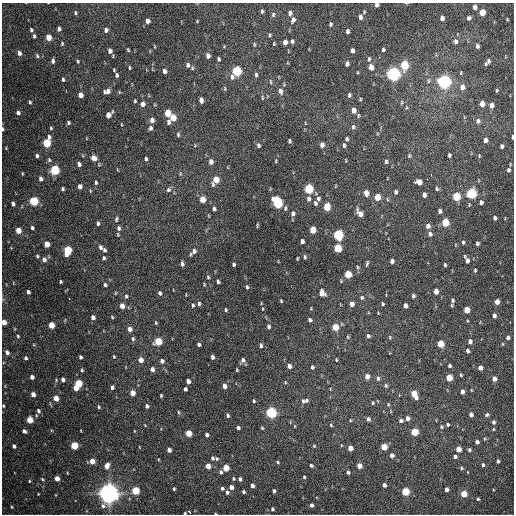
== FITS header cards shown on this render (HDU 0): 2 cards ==
NAXIS1  =                  512 / Axis length
NAXIS2  =                  512 / Axis length

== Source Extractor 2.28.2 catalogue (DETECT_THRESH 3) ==
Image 512 x 512 px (HDU 0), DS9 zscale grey, 1 PNG px = 1 image px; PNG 516 x 516 px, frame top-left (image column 1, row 512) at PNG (2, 3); no overlay
Background 1370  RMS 37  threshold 112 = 3 sigma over >= 5 px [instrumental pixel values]
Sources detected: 359; all 359 listed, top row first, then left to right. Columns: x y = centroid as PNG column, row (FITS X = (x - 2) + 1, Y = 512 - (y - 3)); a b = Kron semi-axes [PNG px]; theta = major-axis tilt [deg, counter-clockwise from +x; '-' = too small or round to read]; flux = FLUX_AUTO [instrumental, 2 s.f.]
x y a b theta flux
406 3 4 2 - 1.7e+03
377 5 4 4 - 8.1e+03
475 7 5 4 - 1.2e+04
262 11 5 3 - 3.8e+03
364 12 5 3 - 2.8e+03
482 12 5 4 - 4.5e+04
75 13 5 4 - 3.3e+03
290 13 5 5 - 8.0e+03
273 15 7 5 87 4.8e+03
360 17 5 4 - 7.2e+03
442 18 5 4 - 1.1e+04
469 18 4 4 - 5.1e+03
507 19 3 2 - 2.0e+03
293 20 8 5 68 8.5e+03
148 21 5 4 - 1.0e+04
197 21 3 3 - 1.9e+03
331 24 4 3 - 3.7e+03
59 29 5 4 - 6.8e+03
31 30 4 3 - 4.6e+03
106 30 5 4 - 8.1e+03
347 31 4 3 - 5.7e+03
269 35 5 4 - 3.1e+03
34 36 5 3 - 4.4e+03
48 37 5 4 - 3.2e+04
292 41 5 4 - 5.3e+03
456 41 7 5 87 7.1e+03
285 42 5 4 - 1.4e+04
62 44 5 4 - 2.9e+03
254 44 5 4 - 2.9e+03
274 44 4 3 - 2.3e+03
477 46 4 3 - 5.9e+03
383 49 4 3 - 4.3e+03
128 50 3 3 - 2.7e+03
352 50 5 4 - 7.7e+03
110 51 6 5 - 9.8e+03
19 53 6 4 -76 8.5e+03
37 56 6 4 -73 4.0e+03
208 56 5 4 - 1.0e+04
218 59 4 3 - 4.7e+03
369 59 6 3 84 4.3e+03
53 61 5 4 - 6.2e+03
78 61 4 3 - 2.8e+03
487 62 7 4 49 7.5e+03
347 64 5 4 - 6.7e+03
188 65 6 5 - 6.4e+03
404 65 6 5 - 1.2e+05
371 67 6 5 - 1.6e+04
129 68 5 3 - 2.5e+03
192 68 5 4 - 3.1e+03
114 70 3 2 - 2.3e+03
164 71 4 4 - 9.0e+03
237 71 6 5 - 1.9e+05
393 74 6 5 - 7.6e+05
117 75 5 4 - 5.1e+03
256 75 6 4 -89 4.5e+03
232 77 7 5 -81 8.0e+03
63 79 4 3 - 4.3e+03
271 82 7 3 -89 2.8e+03
444 82 6 5 - 7.6e+05
462 87 6 5 - 1.5e+04
497 90 4 3 - 2.6e+03
107 91 8 5 10 1.2e+04
280 91 8 5 -75 9.3e+03
80 95 5 4 - 1.6e+04
349 95 5 4 - 4.9e+03
262 98 5 3 - 2.6e+03
360 99 3 3 - 2.6e+03
201 100 5 4 - 1.1e+04
135 101 4 3 - 2.9e+03
30 102 5 3 - 3.0e+03
401 102 7 3 81 2.9e+03
143 104 5 5 - 1.1e+04
482 104 5 4 - 2.1e+04
491 105 5 4 - 1.2e+04
406 107 5 3 - 2.5e+03
353 110 5 4 - 1.7e+04
18 113 5 4 - 6.6e+03
167 113 5 4 - 5.3e+04
108 115 6 4 51 2.2e+04
358 115 6 4 88 3.3e+03
173 117 5 5 - 3.5e+04
152 120 5 4 - 1.2e+04
478 121 7 6 - 6.8e+03
169 122 6 4 87 6.8e+03
68 123 4 3 - 4.0e+03
121 124 4 2 - 1.6e+03
353 127 6 4 89 5.6e+03
51 128 3 3 - 2.9e+03
150 128 5 4 - 6.5e+03
3 129 5 3 - 3.6e+03
178 134 6 4 -89 4.2e+03
512 137 4 2 - 3.1e+03
347 139 4 3 - 4.0e+03
485 140 4 4 - 1.0e+04
289 141 4 3 - 3.9e+03
47 143 7 5 74 1.1e+05
195 145 6 3 20 2.9e+03
258 145 5 4 - 5.0e+03
322 145 5 4 - 1.1e+04
344 145 5 3 - 4.4e+03
501 146 4 3 - 5.3e+03
449 155 4 3 - 4.4e+03
37 156 4 3 - 5.4e+03
409 156 6 4 76 3.2e+03
479 156 6 3 -83 2.4e+03
94 158 6 5 - 1.8e+04
146 159 4 3 - 4.1e+03
49 160 5 5 - 4.0e+03
276 161 6 3 82 2.5e+03
386 161 5 3 - 4.3e+03
211 162 6 5 - 1.3e+04
79 164 4 4 - 7.5e+03
55 170 5 5 - 1.7e+05
508 170 4 4 - 5.5e+03
22 173 4 3 - 2.2e+03
180 174 5 4 - 2.5e+03
431 175 3 2 - 5.1e+03
40 179 5 4 - 7.6e+03
427 179 2 2 - 4.9e+03
216 180 8 5 63 3.5e+04
96 182 5 4 - 4.2e+03
415 182 3 2 - 5.4e+03
419 182 5 5 - 1.9e+04
80 186 5 4 - 1.1e+04
460 186 3 2 - 2.7e+03
62 189 4 3 - 4.0e+03
309 189 5 5 - 1.6e+05
437 189 5 4 - 3.9e+03
168 190 7 6 - 6.3e+03
90 191 5 3 - 2.1e+03
395 192 5 4 - 6.0e+03
366 193 5 4 - 2.0e+04
471 193 6 5 - 2.4e+05
424 195 5 4 - 8.0e+03
456 196 5 5 - 1.0e+05
377 197 5 4 - 4.0e+04
202 199 5 4 - 3.3e+04
308 199 7 5 -88 7.0e+03
318 199 5 5 - 5.1e+03
387 199 5 3 - 2.2e+03
34 201 5 5 - 1.4e+05
481 202 5 5 - 6.9e+03
278 203 7 5 -68 2.3e+05
315 203 6 4 -82 4.8e+03
13 204 4 3 - 6.9e+03
327 207 5 4 - 6.4e+04
285 208 7 4 89 4.3e+03
214 209 5 4 - 5.2e+03
440 211 5 4 - 6.3e+03
360 213 8 5 -53 1.6e+04
293 214 6 5 - 7.6e+03
209 216 5 3 - 2.1e+03
495 218 5 4 - 6.0e+03
505 218 3 2 - 1.7e+03
116 219 7 4 74 4.3e+03
445 222 5 4 - 7.0e+04
98 223 4 3 - 4.8e+03
257 225 6 3 82 2.5e+03
428 226 6 5 - 1.0e+04
32 228 4 3 - 4.4e+03
119 228 6 5 - 7.0e+03
18 230 5 4 - 3.0e+04
313 230 5 4 - 4.2e+04
430 234 6 5 - 7.5e+03
338 235 6 5 - 2.4e+05
302 241 4 4 - 8.1e+03
463 242 5 4 - 3.7e+03
477 243 4 3 - 5.9e+03
47 244 5 4 - 3.0e+04
100 247 5 4 - 6.4e+03
338 248 5 5 - 9.9e+04
68 250 6 5 - 1.0e+05
104 250 5 4 - 5.2e+03
194 251 6 6 - 8.0e+03
190 254 5 3 - 2.8e+03
37 256 4 4 - 3.3e+03
305 257 5 3 - 3.9e+03
477 257 3 3 - 2.9e+03
104 258 5 3 - 3.9e+03
297 258 4 2 - 2.2e+03
44 260 6 5 - 9.5e+03
392 261 4 4 - 7.9e+03
467 261 6 5 - 1.1e+04
367 263 7 3 76 3.8e+03
182 264 6 3 -81 6.3e+03
233 264 4 3 - 4.2e+03
445 265 4 3 - 3.7e+03
357 267 5 3 - 3.3e+03
475 270 4 3 - 3.1e+03
348 274 5 4 - 7.4e+04
208 277 5 4 - 3.1e+03
61 282 3 2 - 3.3e+03
218 282 4 3 - 4.4e+03
105 285 5 4 - 4.3e+03
204 285 3 3 - 2.2e+03
247 287 5 3 - 4.2e+03
436 291 5 4 - 1.9e+04
28 292 4 3 - 5.5e+03
115 293 5 3 - 2.1e+03
160 293 5 4 - 5.6e+03
322 293 6 5 - 2.1e+04
126 296 6 4 87 4.0e+03
413 296 4 3 - 4.9e+03
362 298 5 5 - 4.2e+03
69 299 3 2 - 6.4e+03
452 300 7 5 -84 6.0e+03
281 301 3 3 - 2.6e+03
497 302 4 4 - 2.0e+04
199 303 6 4 -89 4.4e+03
352 304 5 4 - 1.2e+04
382 304 4 3 - 3.3e+03
193 305 6 5 - 4.3e+03
122 306 5 4 - 1.9e+04
405 306 4 4 - 9.3e+03
263 309 4 3 - 1.6e+03
226 310 4 3 - 2.8e+03
467 310 5 4 - 3.6e+04
494 316 4 3 - 8.0e+03
93 317 4 4 - 1.0e+04
112 317 4 3 - 2.4e+03
310 320 4 4 - 5.9e+03
4 322 4 4 - 2.0e+04
510 322 3 2 - 4.0e+03
156 323 5 4 - 2.8e+03
51 325 5 4 - 4.2e+04
268 326 5 4 - 5.8e+03
335 327 5 4 - 4.8e+04
129 329 5 4 - 1.5e+04
18 336 4 3 - 2.6e+03
368 336 5 4 - 5.0e+03
390 337 5 4 - 2.8e+03
508 338 5 4 - 7.4e+03
133 339 6 4 -76 4.3e+03
158 341 5 5 - 8.1e+04
470 341 5 4 - 1.0e+04
199 344 4 3 - 6.0e+03
440 344 5 4 - 6.1e+04
261 345 5 4 - 4.7e+03
467 351 4 4 - 6.0e+03
7 352 6 4 -60 7.7e+03
114 356 4 3 - 2.5e+03
80 357 4 3 - 4.9e+03
212 357 4 3 - 6.7e+03
26 358 4 3 - 5.4e+03
141 360 5 4 - 1.8e+04
243 360 6 5 - 8.4e+03
336 360 3 2 - 2.2e+03
162 361 5 4 - 7.8e+03
289 366 4 4 - 1.1e+04
449 366 4 3 - 5.1e+03
312 367 4 3 - 4.2e+03
480 368 4 4 - 1.3e+04
152 369 5 4 - 1.0e+04
82 370 5 4 - 2.9e+03
237 370 3 3 - 2.3e+03
461 375 4 3 - 2.5e+03
367 376 5 4 - 1.5e+04
32 377 4 4 - 9.8e+03
378 378 7 5 -90 5.6e+03
449 378 5 4 - 5.3e+04
63 379 4 4 - 7.6e+03
494 379 4 4 - 1.4e+04
188 381 4 4 - 1.2e+04
285 382 5 3 - 2.1e+03
78 383 5 4 - 8.0e+04
386 385 6 4 -88 3.7e+03
224 386 5 4 - 1.5e+04
112 387 5 4 - 4.9e+03
76 388 4 4 - 2.4e+04
185 389 4 3 - 5.6e+03
462 391 4 4 - 9.3e+03
132 393 5 4 - 2.5e+04
33 394 4 4 - 1.4e+04
414 394 7 4 -64 4.8e+04
161 396 3 3 - 2.8e+03
56 398 4 4 - 2.7e+04
306 400 4 3 - 4.0e+03
254 401 4 3 - 3.3e+03
303 401 6 5 - 5.0e+03
373 403 4 4 - 3.1e+03
388 404 5 4 - 2.8e+03
3 406 4 3 - 2.9e+03
147 406 4 3 - 6.0e+03
99 407 5 3 - 2.9e+03
38 411 5 4 - 5.5e+03
178 412 5 3 - 2.6e+03
271 413 5 5 - 3.4e+05
471 414 4 4 - 8.3e+03
36 415 5 3 - 2.5e+03
228 415 5 4 - 4.8e+03
487 415 6 4 38 4.5e+03
407 418 5 4 - 1.1e+04
368 419 5 4 - 6.5e+03
29 420 5 4 - 4.6e+04
350 420 4 4 - 2.3e+03
401 421 6 5 - 5.1e+03
493 422 5 4 - 5.6e+03
448 424 4 4 - 3.7e+03
331 425 4 3 - 2.6e+03
295 426 5 3 - 1.8e+03
441 427 5 4 - 3.5e+03
238 428 4 3 - 6.0e+03
262 428 4 3 - 3.0e+03
493 429 4 4 - 2.3e+03
24 431 5 4 - 6.8e+03
414 432 5 4 - 7.1e+04
188 433 5 4 - 5.1e+04
207 435 4 3 - 7.3e+03
477 442 4 4 - 7.1e+03
14 446 4 4 - 7.2e+03
74 446 5 4 - 8.1e+04
314 446 4 4 - 2.6e+03
384 447 5 4 - 4.6e+04
350 448 4 4 - 1.9e+04
458 449 4 4 - 2.8e+04
169 450 4 4 - 1.2e+04
469 450 4 4 - 4.4e+03
392 455 4 4 - 1.1e+04
455 456 4 4 - 6.1e+03
212 458 5 5 - 4.9e+03
217 459 5 5 - 3.9e+03
92 461 4 4 - 2.7e+04
498 461 4 3 - 4.5e+03
278 462 4 3 - 2.7e+03
311 465 4 3 - 4.1e+03
483 465 4 3 - 3.9e+03
107 466 5 4 - 1.8e+04
208 466 4 4 - 2.2e+04
359 466 4 4 - 2.0e+04
226 468 5 4 - 4.0e+04
461 468 5 4 - 3.5e+03
221 472 5 4 - 5.3e+03
348 472 4 4 - 5.6e+03
304 477 4 3 - 3.3e+03
57 478 4 4 - 2.1e+04
42 479 5 3 - 2.6e+03
233 479 4 4 - 2.9e+03
240 479 4 3 - 6.0e+03
29 481 3 3 - 2.2e+03
252 485 4 3 - 9.6e+03
384 485 4 3 - 8.4e+03
231 487 4 4 - 1.2e+04
222 488 4 4 - 4.9e+03
174 489 4 3 - 3.2e+03
447 489 4 4 - 1.1e+04
136 490 5 4 - 8.6e+04
274 491 4 3 - 5.5e+03
405 491 5 4 - 9.5e+04
227 492 4 4 - 6.1e+03
243 492 3 3 - 4.0e+03
108 493 8 8 - 1.4e+06
38 494 3 2 - 1.5e+03
464 494 4 4 - 4.9e+04
478 499 3 3 - 2.9e+03
311 505 4 3 - 8.0e+03
12 507 4 4 - 2.5e+03
272 509 4 3 - 4.7e+03
189 512 4 3 - 7.2e+03
185 513 3 2 - 2.1e+03
At the frame edge (FLAGS 8, measured only in part): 7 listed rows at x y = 406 3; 377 5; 3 129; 512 137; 4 322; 3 406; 185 513